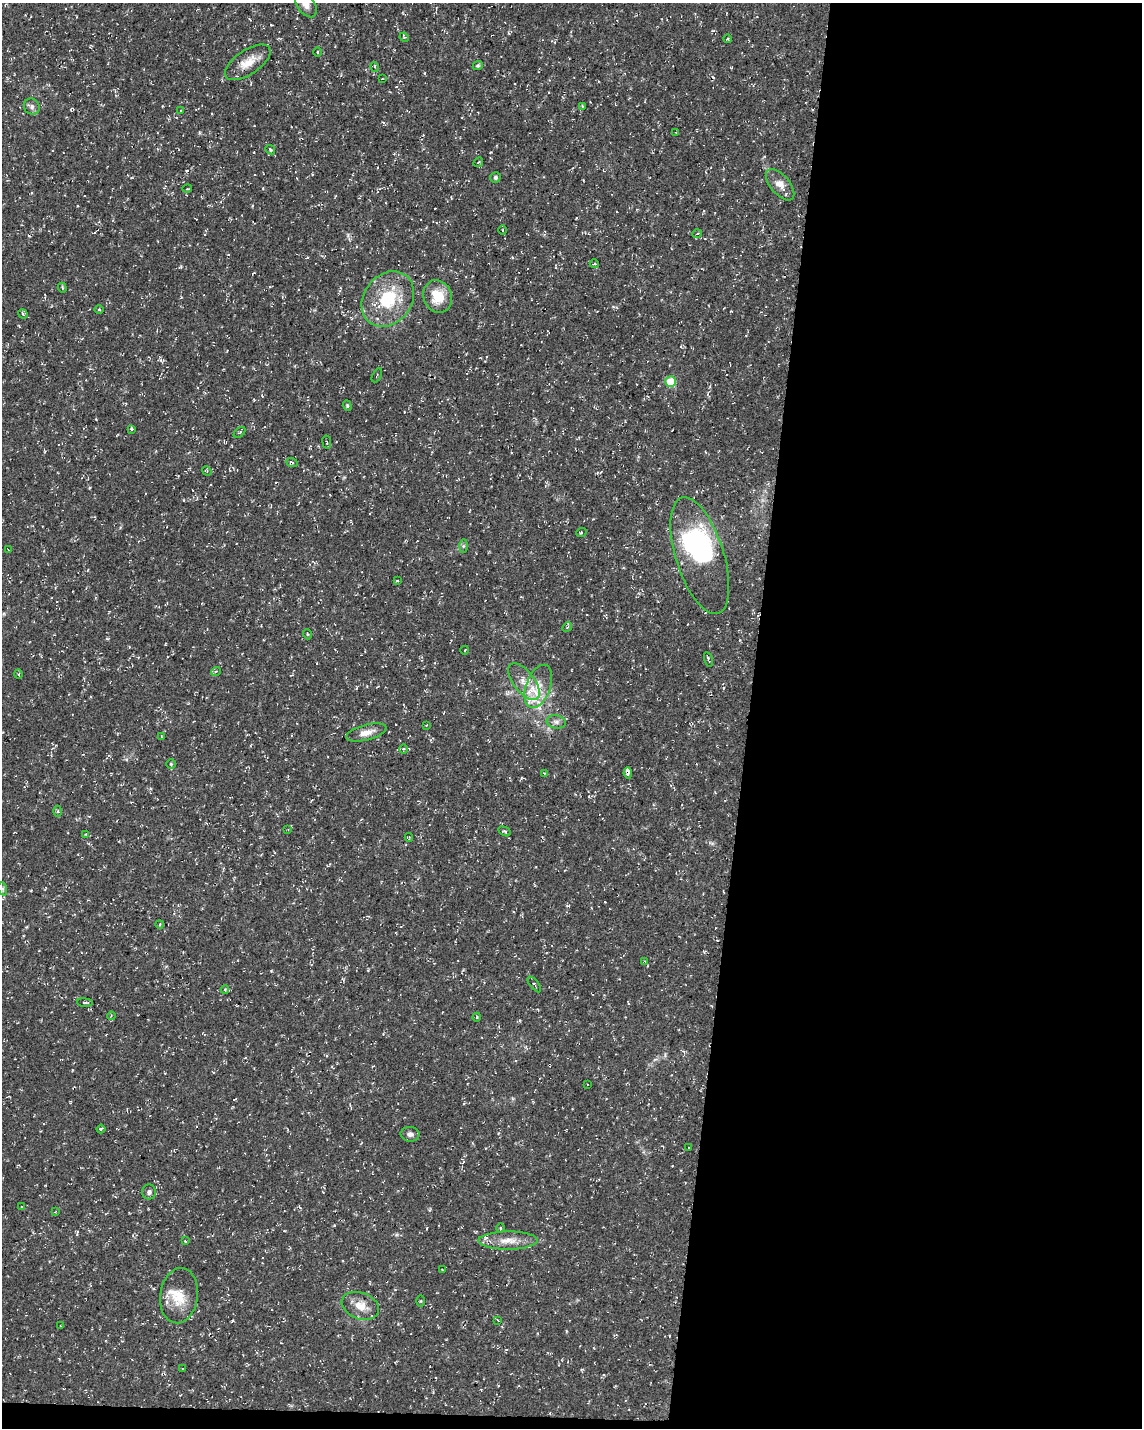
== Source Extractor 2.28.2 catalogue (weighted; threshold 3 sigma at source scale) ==
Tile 12 of 4 x 3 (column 4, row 3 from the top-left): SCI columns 3431-4570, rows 294-1719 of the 4576 x 4806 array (HDU 1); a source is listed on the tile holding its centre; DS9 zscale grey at full resolution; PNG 1144 x 1430 px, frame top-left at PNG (2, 3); each listed source drawn as its Kron ellipse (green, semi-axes under 4 px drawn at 4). Shown black and unused: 35% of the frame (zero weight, under 3 of 4 exposures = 1% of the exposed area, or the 3 px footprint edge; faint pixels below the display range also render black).
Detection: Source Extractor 2.28.2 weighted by HDU 2 'WHT'; one run over the whole footprint, this tile lists its part. Background 0.0123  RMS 0.0021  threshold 0.00948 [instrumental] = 3 sigma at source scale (4.5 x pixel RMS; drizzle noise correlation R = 1.50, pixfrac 1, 0.0396/0.0396 arcsec/px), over >= 5 px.
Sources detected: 93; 1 inside a brighter object's white glare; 3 cosmic-ray / hot-pixel residue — neither listed nor drawn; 5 inside a brighter listed object's ellipse — not listed separately; the other 84 listed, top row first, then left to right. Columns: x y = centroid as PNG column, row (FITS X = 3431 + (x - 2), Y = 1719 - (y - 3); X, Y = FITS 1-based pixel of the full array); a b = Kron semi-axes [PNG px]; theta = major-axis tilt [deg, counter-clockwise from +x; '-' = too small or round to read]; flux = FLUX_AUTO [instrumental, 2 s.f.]
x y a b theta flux
306 4 15 8 -56 2.2
404 37 5 4 - 0.22
727 39 4 3 - 0.25
317 52 4 3 - 0.2
248 62 26 12 34 3.3
478 66 5 4 - 0.31
375 67 5 3 - 0.22
382 79 3 2 - 0.14
582 106 3 3 - 0.23
32 107 8 7 - 0.71
181 111 3 2 - 0.13
676 133 3 2 - 0.15
270 150 5 4 - 0.31
478 162 5 2 - 0.15
495 177 5 5 - 0.43
780 185 19 9 -50 2.2
187 189 5 3 - 0.17
503 230 4 3 - 0.18
697 234 5 3 - 0.22
594 264 4 2 - 0.21
62 288 5 4 - 0.29
438 296 17 14 -70 4.9
388 299 30 24 52 10
99 310 5 3 - 0.18
23 314 5 4 - 0.26
377 375 7 2 62 0.21
670 382 5 5 - 8.5
347 406 5 4 - 0.29
131 429 4 3 - 0.31
239 433 7 4 41 0.34
327 442 6 3 -81 0.26
292 462 6 3 -21 0.31
207 471 5 4 - 0.25
581 533 5 3 - 0.21
463 546 7 4 89 0.36
8 549 3 2 - 0.14
700 556 61 24 -73 33
397 581 4 3 - 0.17
567 627 5 4 - 0.27
307 634 5 3 - 0.19
465 650 4 3 - 0.15
708 659 7 2 -77 0.3
216 671 5 3 - 0.17
18 674 4 4 - 0.22
524 682 22 10 -52 3
538 686 22 12 70 4
556 722 10 6 -11 0.78
426 725 4 3 - 0.17
366 732 21 7 15 1.9
161 736 4 2 - 0.15
404 749 4 3 - 0.22
171 764 5 5 - 0.26
544 773 4 3 - 0.17
628 773 5 3 - 0.71
58 811 5 3 - 0.28
288 830 3 2 - 0.14
504 831 6 4 -29 0.36
86 834 3 2 - 0.14
409 837 4 3 - 0.23
3 889 7 4 -72 0.36
160 924 4 3 - 0.17
645 961 3 3 - 0.2
534 984 9 3 -52 0.28
225 990 4 3 - 0.25
85 1003 8 3 -5 0.31
111 1016 4 3 - 0.18
477 1017 4 3 - 0.18
587 1084 2 2 - 0.12
101 1129 4 3 - 0.23
410 1134 9 7 -4 0.84
688 1148 3 2 - 0.12
149 1192 7 7 - 0.66
22 1207 3 3 - 0.2
55 1212 4 3 - 0.18
500 1228 5 3 - 0.19
185 1241 4 3 - 0.18
508 1241 29 9 0 3
443 1270 3 2 - 0.14
179 1296 28 19 82 5
421 1301 6 4 89 0.23
360 1306 19 13 -20 3
498 1321 4 2 - 0.18
60 1326 2 2 - 0.13
183 1369 3 2 - 0.17
Overlapping masked pixels (flux is a lower limit): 1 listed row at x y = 628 773
Isophote crosses this tile's border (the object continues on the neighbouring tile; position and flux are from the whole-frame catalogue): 1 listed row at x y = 306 4
Unlisted compact peaks at least as high as the median listed source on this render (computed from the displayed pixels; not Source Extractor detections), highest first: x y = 271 971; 232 1321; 712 843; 187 171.